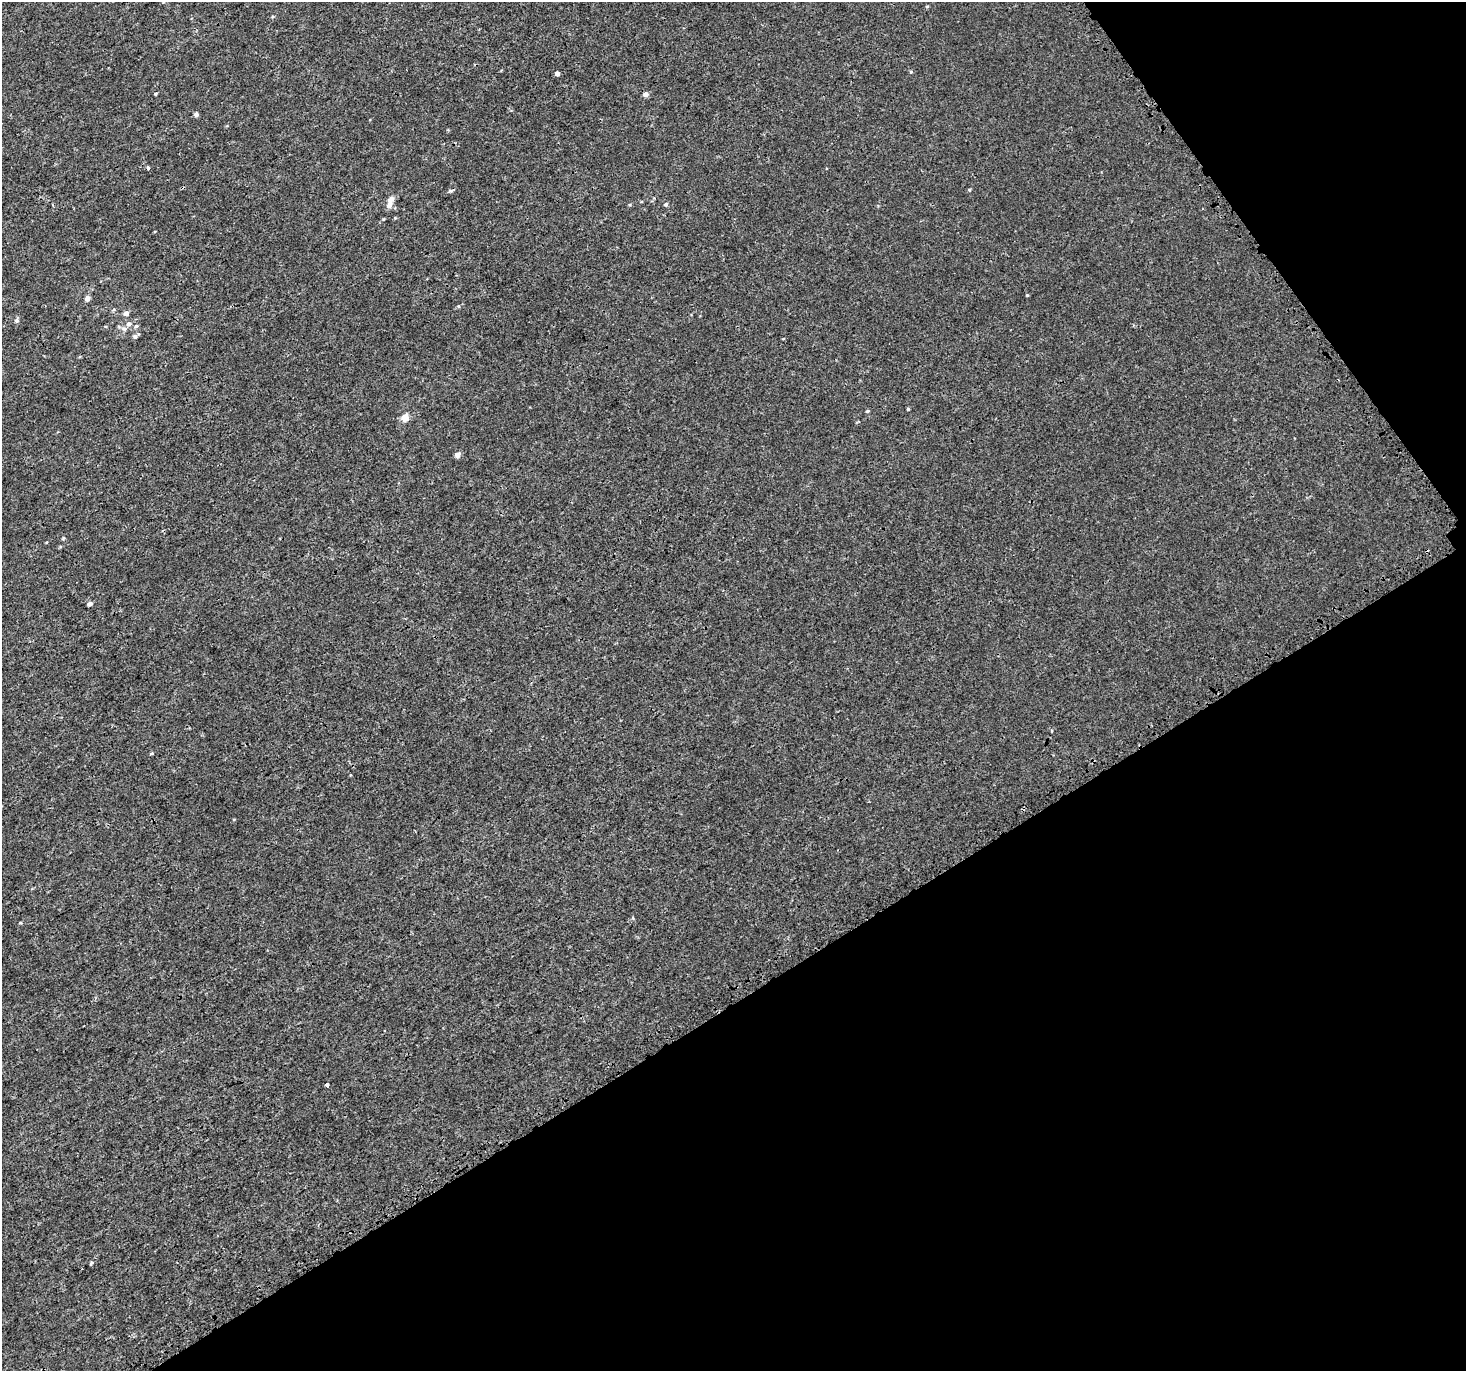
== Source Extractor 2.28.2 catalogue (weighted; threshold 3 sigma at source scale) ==
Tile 12 of 4 x 4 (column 4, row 3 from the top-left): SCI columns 4545-6008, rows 1606-2974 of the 6079 x 5979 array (HDU 1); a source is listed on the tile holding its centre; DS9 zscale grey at full resolution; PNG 1468 x 1373 px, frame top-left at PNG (2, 2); no overlay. Shown black and unused: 32% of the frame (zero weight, under 3 of 4 exposures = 5% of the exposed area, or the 3 px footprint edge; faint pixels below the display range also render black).
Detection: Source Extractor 2.28.2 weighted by HDU 2 'WHT'; one run over the whole footprint, this tile lists its part. Background 3.67e-04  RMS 0.0013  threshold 0.00591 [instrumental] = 3 sigma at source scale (4.5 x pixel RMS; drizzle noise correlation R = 1.50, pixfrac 1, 0.0396/0.0396 arcsec/px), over >= 5 px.
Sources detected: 33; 2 cosmic-ray / hot-pixel residue — not listed; the other 31 listed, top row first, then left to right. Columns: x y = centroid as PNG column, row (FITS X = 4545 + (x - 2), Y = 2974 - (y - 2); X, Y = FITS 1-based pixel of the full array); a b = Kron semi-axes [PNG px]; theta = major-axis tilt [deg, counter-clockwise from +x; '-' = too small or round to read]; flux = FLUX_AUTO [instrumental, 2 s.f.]
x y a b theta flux
927 6 5 3 - 0.12
911 72 5 4 - 0.15
557 74 4 3 - 1.2
156 93 5 3 - 0.11
646 94 5 4 - 0.64
196 114 4 4 - 0.47
148 168 4 4 - 0.18
969 190 4 4 - 0.15
450 191 6 4 19 0.26
391 199 7 5 31 0.66
666 204 5 5 - 0.23
389 205 6 5 - 0.86
383 219 5 3 - 0.097
1027 295 4 3 - 0.12
87 299 5 5 - 0.55
458 306 5 4 - 0.12
126 313 6 6 - 0.43
17 320 6 5 - 0.28
129 324 6 6 - 0.4
136 326 5 5 - 0.24
124 329 6 5 - 0.29
135 336 8 4 31 0.32
908 409 3 3 - 0.13
867 411 5 3 - 0.16
405 418 5 5 - 2.6
457 455 5 4 - 0.88
90 604 5 4 - 0.46
152 753 4 3 - 0.15
21 923 4 4 - 0.14
327 1085 3 3 - 0.73
91 1263 6 3 53 0.18